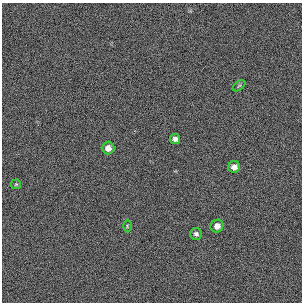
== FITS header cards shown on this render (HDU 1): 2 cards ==
NAXIS1  =                  300 / length of original image axis
NAXIS2  =                  300 / length of original image axis

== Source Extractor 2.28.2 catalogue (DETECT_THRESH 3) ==
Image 300 x 300 px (HDU 1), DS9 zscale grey, 1 PNG px = 1 image px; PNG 304 x 304 px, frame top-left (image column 1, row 300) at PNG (2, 3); each listed source drawn as its Kron ellipse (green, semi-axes under 4 px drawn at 4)
Background 383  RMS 66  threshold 198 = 3 sigma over >= 5 px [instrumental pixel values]
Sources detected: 8; all 8 listed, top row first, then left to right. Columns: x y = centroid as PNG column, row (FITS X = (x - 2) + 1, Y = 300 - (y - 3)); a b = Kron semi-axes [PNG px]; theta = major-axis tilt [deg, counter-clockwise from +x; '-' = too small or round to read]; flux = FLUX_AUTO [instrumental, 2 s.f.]
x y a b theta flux
239 86 7 3 37 5600
175 139 5 5 - 17000
108 148 6 6 - 26000
234 167 6 5 - 27000
16 184 5 5 - 5000
127 226 6 4 -89 5100
217 226 7 6 - 27000
196 234 6 6 - 12000